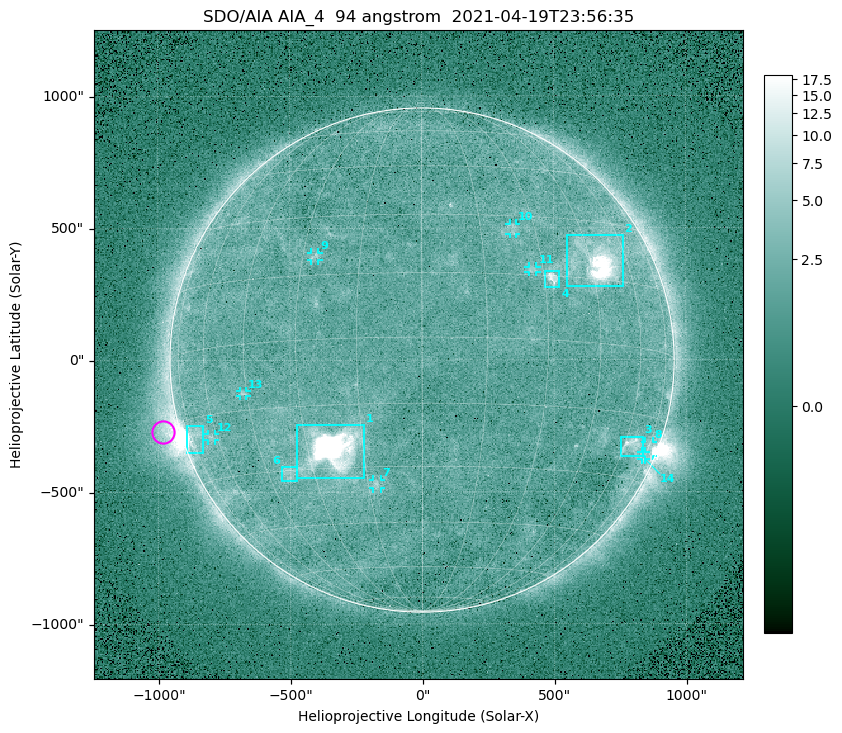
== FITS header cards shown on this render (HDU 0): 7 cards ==
TELESCOP= 'SDO/AIA '
INSTRUME= 'AIA_4   '
WAVELNTH=                   94
WAVEUNIT= 'angstrom'
DATE-OBS= '2021-04-19T23:56:35.14'
CTYPE1  = 'HPLN-TAN'
CTYPE2  = 'HPLT-TAN'

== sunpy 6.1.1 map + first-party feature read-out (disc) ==
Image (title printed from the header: SDO/AIA AIA_4  94 angstrom  2021-04-19T23:56:35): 512 x 512 px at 4.8 arcsec/px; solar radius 955 arcsec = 199 px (full disc in frame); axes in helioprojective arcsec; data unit not stated in the header (colour bar unlabelled)
Orientation: roll -0.138 deg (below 1 deg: not rotated)
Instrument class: DISC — disc imager (sunpy class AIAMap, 94 A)
Bright regions (active regions / flare kernels): reference = the median radial profile (limb darkening/brightening removed); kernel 5 px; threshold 5 sigma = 2.52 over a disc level ~1.78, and >= 1.15x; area >= 9 px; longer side >= 5 px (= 24 arcsec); searched inside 0.97 R_sun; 14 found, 14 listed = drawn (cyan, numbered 1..; 8 of them under ~33 arcsec drawn as corner ticks so the feature stays visible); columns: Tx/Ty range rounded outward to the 10 arcsec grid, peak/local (2 s.f.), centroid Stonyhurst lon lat
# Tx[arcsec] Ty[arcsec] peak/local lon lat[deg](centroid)
1 -480..-220 -450..-240 1350 -23 -25
2 550..760 280..470 44 +48 +20
3 750..840 -370..-290 4.6 +64 -22
4 460..520 270..340 6.4 +32 +14
5 -900..-830 -350..-250 6.5 -72 -19
6 -540..-470 -460..-400 3 -38 -31
7 -190..-160 -490..-450 3.3 -13 -34
8 840..880 -370..-310 2.9 +75 -22
9 -420..-390 380..410 3.1 -27 +20
10 330..360 470..520 2.7 +24 +26
11 400..440 330..360 2.9 +27 +16
12 -810..-780 -300..-280 2.6 -63 -20
13 -690..-660 -140..-110 3 -46 -11
14 830..850 -380..-350 2.2 +73 -24
Off-limb structures (1.02-1.3 R_sun): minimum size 50 px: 7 found; the strongest spans PA ~90..115 deg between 1.02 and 1.21 R_sun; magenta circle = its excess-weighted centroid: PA ~105 deg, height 1.07 R_sun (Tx ~-980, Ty ~-270 arcsec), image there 4.6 x the reference